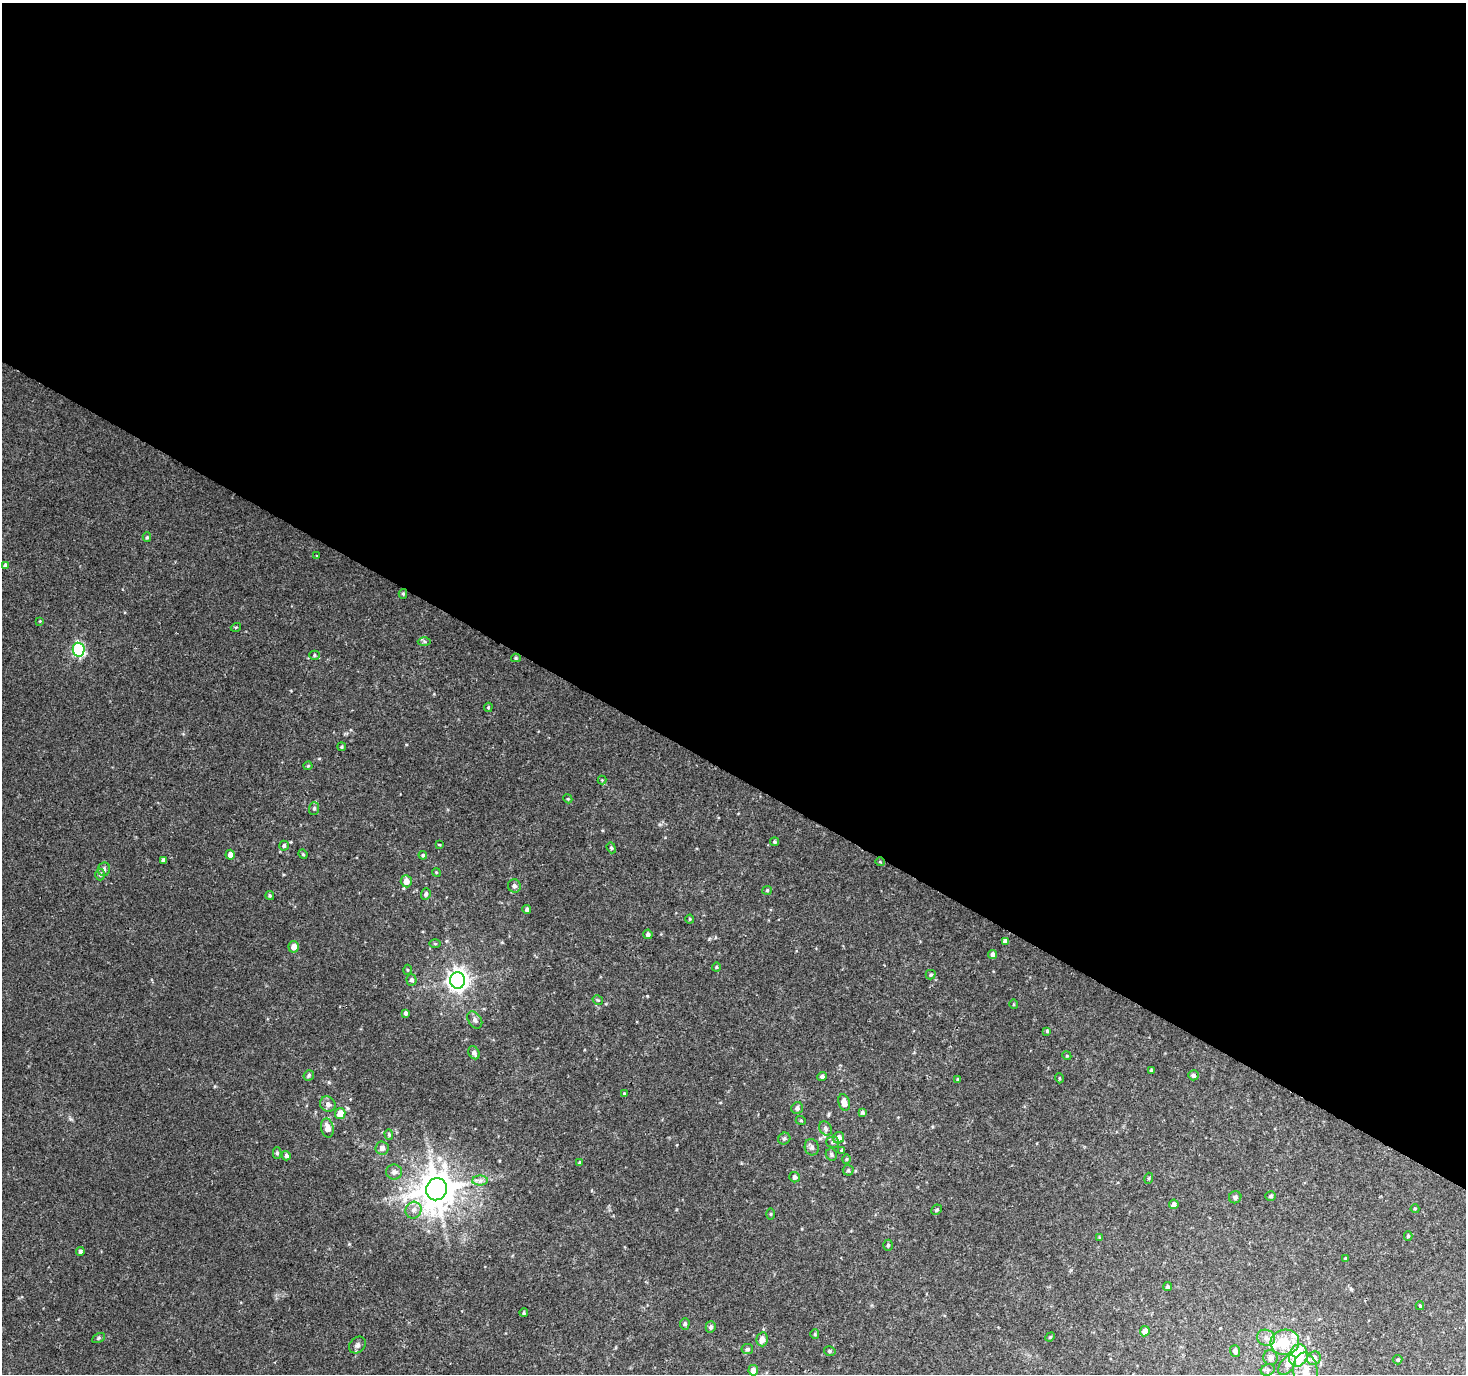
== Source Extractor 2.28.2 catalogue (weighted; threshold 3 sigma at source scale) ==
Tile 3 of 4 x 4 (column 3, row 1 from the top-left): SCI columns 2931-4394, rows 4310-5681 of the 5865 x 5939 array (HDU 1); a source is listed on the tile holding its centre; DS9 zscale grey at full resolution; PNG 1468 x 1376 px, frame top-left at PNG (2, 3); each listed source drawn as its Kron ellipse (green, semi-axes under 4 px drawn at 4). Shown black and unused: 56% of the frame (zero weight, under 2 of 3 exposures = <1% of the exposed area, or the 3 px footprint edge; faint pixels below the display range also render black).
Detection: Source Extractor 2.28.2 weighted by HDU 2 'WHT'; one run over the whole footprint, this tile lists its part. Background 0.0226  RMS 0.0054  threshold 0.0244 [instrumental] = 3 sigma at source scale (4.5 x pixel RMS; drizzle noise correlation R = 1.50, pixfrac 1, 0.0396/0.0396 arcsec/px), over >= 5 px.
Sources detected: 124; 3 inside a brighter listed object's ellipse — not listed separately; the other 121 listed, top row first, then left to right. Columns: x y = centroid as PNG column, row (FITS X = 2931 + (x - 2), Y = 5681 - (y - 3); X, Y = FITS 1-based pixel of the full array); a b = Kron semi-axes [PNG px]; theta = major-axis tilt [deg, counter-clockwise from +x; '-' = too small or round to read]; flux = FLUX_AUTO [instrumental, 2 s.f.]
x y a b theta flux
147 537 5 4 - 0.79
317 556 3 3 - 0.79
5 565 4 4 - 1.5
403 594 5 4 - 0.73
40 621 3 3 - 0.4
236 627 5 3 - 0.57
424 641 6 4 -1 0.81
79 650 7 6 - 74
314 655 5 4 - 0.81
516 658 5 4 - 0.66
488 707 5 4 - 0.63
342 747 4 3 - 0.63
308 766 4 4 - 0.56
602 780 4 4 - 0.48
568 799 5 3 - 0.52
314 808 6 5 - 1.2
774 842 4 4 - 0.9
439 845 4 2 - 0.45
284 846 5 4 - 1.1
611 848 5 4 - 0.78
303 854 5 4 - 0.64
230 855 5 4 - 3.6
423 855 4 4 - 0.73
163 860 4 4 - 1.8
880 862 5 3 - 0.42
104 869 7 6 - 1.6
436 872 4 3 - 0.5
100 874 6 4 -90 0.98
406 881 6 5 - 4.2
514 886 7 6 - 1.7
767 890 5 4 - 0.64
426 894 6 5 - 1.3
270 895 4 4 - 0.71
527 909 4 4 - 1.5
690 919 4 4 - 0.5
648 934 4 4 - 1.5
1005 941 4 4 - 2.1
435 944 6 4 -1 0.68
294 947 5 5 - 4.1
993 955 5 4 - 2.4
716 967 4 4 - 0.63
407 970 5 3 - 0.51
931 975 5 5 - 0.81
411 980 5 5 - 1.3
458 980 8 7 - 390
598 1000 5 3 - 0.55
1013 1004 5 3 - 0.53
406 1013 4 3 - 1.4
475 1020 9 6 -55 1.9
1047 1031 4 3 - 0.69
474 1053 7 5 -60 2
1067 1056 4 3 - 0.51
1151 1071 3 3 - 1.1
309 1075 5 5 - 0.94
1193 1075 5 5 - 1.4
822 1076 5 4 - 1.4
1059 1078 5 3 - 0.47
958 1079 3 3 - 0.8
624 1094 3 3 - 0.75
844 1102 8 5 -73 4.9
328 1104 8 7 - 2.6
797 1108 6 5 - 1.5
862 1113 4 4 - 0.9
340 1114 5 5 - 7.9
801 1121 5 3 - 0.47
327 1128 9 6 -78 4.7
825 1128 7 5 -58 1.5
389 1134 5 4 - 0.7
839 1138 6 5 - 4
784 1139 6 5 - 1.1
833 1142 6 5 - 1.2
812 1147 8 7 - 1.7
382 1148 6 6 - 2.6
842 1150 4 4 - 0.73
277 1153 5 4 - 0.94
831 1155 6 5 - 1.2
286 1156 5 4 - 1.4
846 1159 4 4 - 0.62
580 1163 4 3 - 0.97
848 1170 5 5 - 0.95
394 1172 8 7 - 2.5
795 1177 5 5 - 1.7
1149 1178 5 3 - 0.51
480 1181 7 5 1 1.9
437 1189 11 10 - 1500
1271 1196 5 4 - 1
1235 1197 6 6 - 1.4
1174 1204 5 4 - 1.9
1415 1209 4 4 - 0.62
413 1210 8 7 - 2.9
936 1210 5 5 - 0.92
771 1214 5 3 - 0.55
1408 1236 5 4 - 0.8
1100 1237 4 3 - 0.58
888 1245 5 4 - 0.84
80 1251 4 4 - 1.1
1346 1258 4 3 - 0.47
1168 1287 5 4 - 1
1420 1306 4 3 - 0.68
524 1313 4 3 - 0.75
685 1324 5 5 - 1.2
711 1327 6 5 - 1.4
1145 1331 5 5 - 3.9
815 1334 5 4 - 0.7
1050 1337 5 4 - 0.57
99 1338 7 4 28 0.82
1266 1338 9 7 -20 2.9
762 1339 7 5 77 4.3
1285 1342 14 12 11 14
357 1345 9 7 45 1.9
747 1349 6 5 - 1.2
830 1351 6 4 -16 0.92
1235 1351 6 5 - 2.6
1298 1355 11 9 72 28
1270 1358 7 7 - 2.9
1314 1358 7 6 - 3.8
1397 1360 5 4 - 0.76
1287 1365 11 6 52 3.1
753 1370 5 5 - 3.5
1268 1370 7 5 23 1.4
1306 1372 19 12 -83 6.9
Overlapping masked pixels (flux is a lower limit): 1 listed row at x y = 880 862
Isophote crosses this tile's border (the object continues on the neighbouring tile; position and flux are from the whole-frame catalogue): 1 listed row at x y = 1306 1372